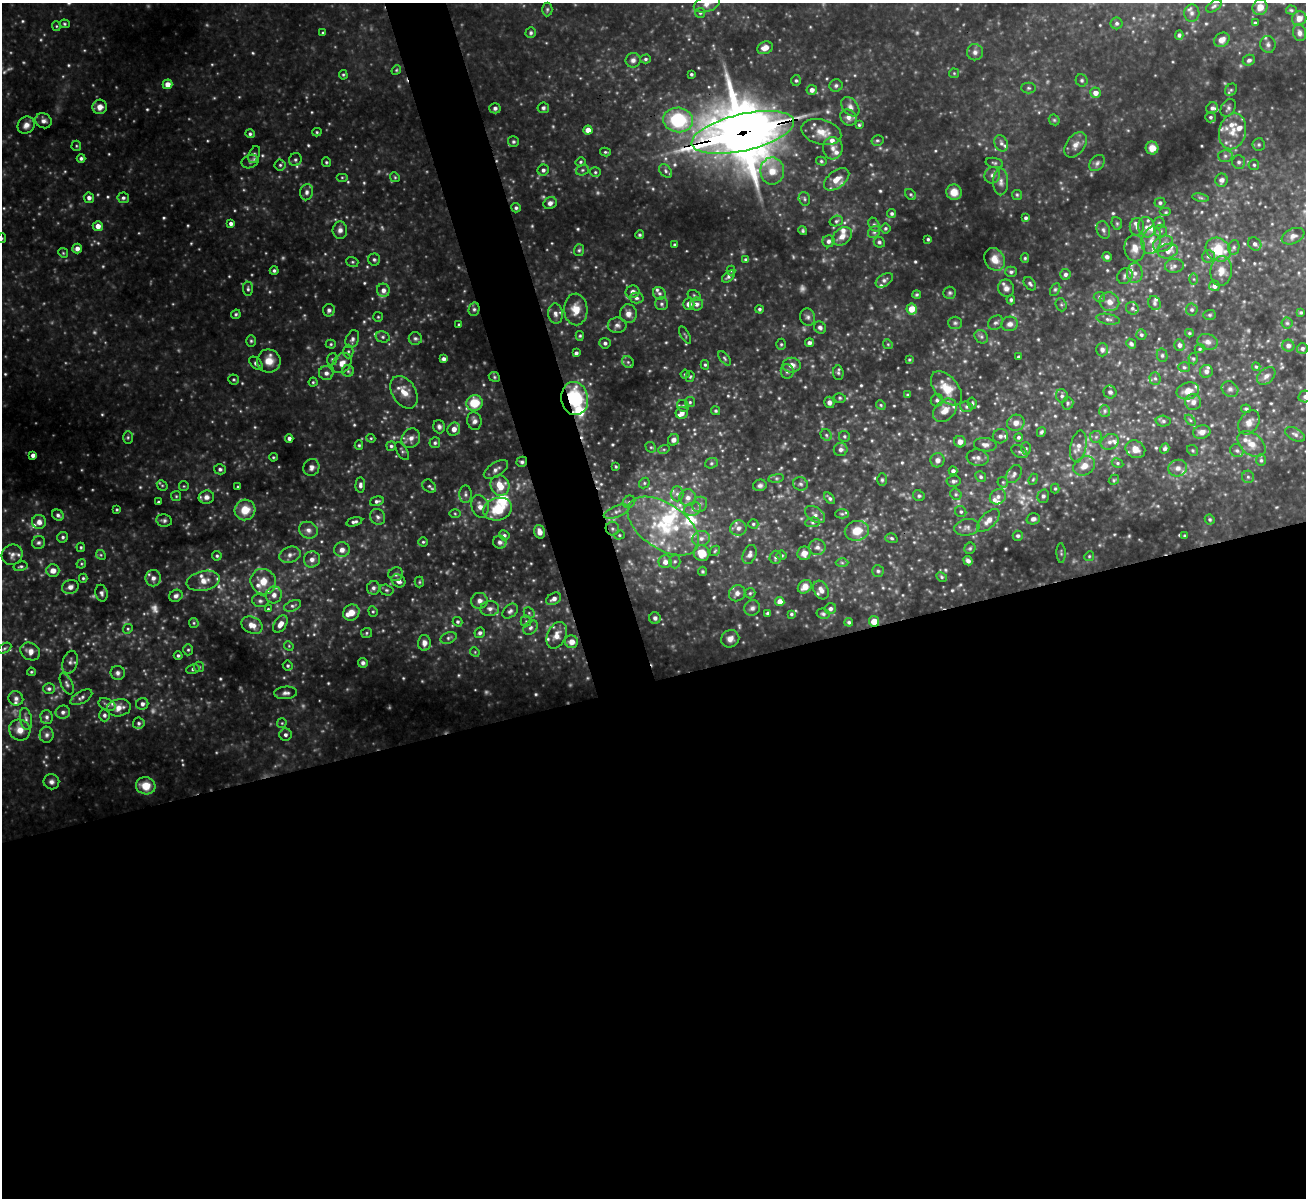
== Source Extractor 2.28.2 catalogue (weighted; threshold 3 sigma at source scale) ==
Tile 15 of 4 x 4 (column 3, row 4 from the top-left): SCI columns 2608-3911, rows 146-1341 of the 5214 x 5200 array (HDU 1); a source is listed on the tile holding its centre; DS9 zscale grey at full resolution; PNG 1308 x 1200 px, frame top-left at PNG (2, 3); each listed source drawn as its Kron ellipse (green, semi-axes under 4 px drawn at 4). Shown black and unused: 46% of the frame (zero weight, under 3 of 4 exposures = <1% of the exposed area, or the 3 px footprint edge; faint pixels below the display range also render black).
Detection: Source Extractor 2.28.2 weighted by HDU 2 'WHT'; one run over the whole footprint, this tile lists its part. Background 0.403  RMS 0.04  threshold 0.18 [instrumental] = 3 sigma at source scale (4.5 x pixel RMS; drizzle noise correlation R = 1.50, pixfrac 1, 0.05/0.05 arcsec/px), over >= 5 px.
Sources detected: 758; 72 too faint to see at this stretch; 2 cosmic-ray / hot-pixel residue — neither listed nor drawn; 54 inside a brighter listed object's ellipse — not listed separately; of the other 630, all 500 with FLUX_AUTO >= 4.92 (the completeness limit of this list) listed and drawn (130 fainter detections not listed), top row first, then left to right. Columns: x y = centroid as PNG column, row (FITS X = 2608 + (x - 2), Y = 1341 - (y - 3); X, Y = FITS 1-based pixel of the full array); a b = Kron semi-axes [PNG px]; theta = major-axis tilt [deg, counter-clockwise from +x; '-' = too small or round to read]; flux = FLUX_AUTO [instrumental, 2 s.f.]
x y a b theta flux
707 4 13 8 19 35
1214 6 9 5 35 9
1260 7 8 7 - 35
547 9 7 5 88 7.6
1291 10 5 4 - 5.4
700 13 5 5 - 6.4
1192 13 9 7 -88 15
1299 18 7 7 - 31
1117 23 6 6 - 10
1255 23 3 3 - 8
64 24 5 4 - 6.1
56 26 5 4 - 5
323 33 3 3 - 6.5
531 33 5 5 - 8.1
1300 33 8 6 -76 17
1179 35 5 4 - 8.1
1222 40 8 6 36 28
1268 44 8 7 - 15
765 48 8 6 24 32
975 52 8 8 - 18
645 59 5 4 - 8.3
633 60 7 7 - 16
1249 60 6 5 - 12
396 70 5 4 - 5
954 73 5 5 - 5.2
691 74 3 3 - 7.1
343 75 5 4 - 5.4
1082 80 6 6 - 9.3
796 81 5 4 - 6.6
167 84 5 4 - 40
836 85 6 6 - 11
1028 88 7 5 -1 8
812 90 5 5 - 20
1231 90 7 5 45 8
1095 93 5 5 - 31
100 107 7 7 - 31
850 107 11 7 -51 20
495 108 5 5 - 12
543 108 6 5 - 9.4
1212 108 6 5 - 11
1228 108 9 6 57 15
848 117 9 7 -44 22
1210 117 5 5 - 8
678 120 15 12 -7 330
1054 120 6 5 - 6.5
44 121 8 7 - 19
26 125 9 8 - 27
859 125 4 4 - 5.8
588 130 4 4 - 46
1233 131 18 13 77 70
317 132 4 4 - 5.3
743 132 52 18 13 34000
821 132 20 12 -15 64
250 134 5 4 - 8.9
877 140 6 5 - 6.8
513 142 5 5 - 8.1
1001 143 8 6 -63 13
1075 145 14 9 54 31
1259 145 6 6 - 8.6
76 146 5 5 - 5.7
833 148 11 9 -88 28
1152 148 6 6 - 34
605 152 5 4 - 6.7
254 154 9 5 69 11
1225 156 7 6 - 12
81 158 4 4 - 10
295 160 6 6 - 9.1
821 161 5 4 - 6.2
250 162 9 6 22 12
326 162 5 4 - 5.5
580 162 5 4 - 6
1239 162 7 6 - 13
994 163 9 5 -12 8.1
1097 163 9 6 47 14
280 165 5 5 - 8
1254 165 5 5 - 7.6
543 170 6 5 - 12
582 170 6 5 - 7.6
666 171 7 5 -45 10
772 171 13 12 - 67
595 172 5 5 - 6.7
992 175 8 7 - 17
342 177 6 4 0 5.3
395 177 5 4 - 6
837 179 15 8 39 54
1221 180 6 6 - 17
1001 182 13 7 90 23
307 192 8 6 78 15
954 192 8 7 - 42
911 194 6 4 -46 6.6
1017 195 5 5 - 6.1
89 198 5 5 - 17
123 198 6 5 - 11
1200 198 8 4 -9 7.2
804 199 7 5 -73 7.9
550 203 7 5 29 17
1160 203 5 5 - 10
516 208 5 4 - 8.3
1166 212 6 4 0 6
892 213 5 4 - 8.8
1026 218 3 3 - 8.9
836 221 7 5 17 8.8
1117 223 6 5 - 6.9
1159 223 5 5 - 7.5
231 224 4 4 - 15
874 224 7 5 -62 8.4
98 226 5 5 - 30
1137 227 8 7 - 17
1147 227 10 8 -73 26
885 228 5 5 - 7.3
340 230 8 7 - 21
1103 230 9 6 -70 13
803 231 5 4 - 6.5
1161 231 6 6 - 10
874 232 6 5 - 11
640 235 4 4 - 6.3
842 236 11 8 37 32
1293 236 12 7 24 21
2 238 5 4 - 5.1
928 239 3 3 - 6.4
1151 240 14 9 75 41
828 241 6 6 - 14
879 242 6 5 - 8.5
1163 244 10 7 22 24
1255 244 7 6 - 14
675 245 3 3 - 8.3
1234 247 7 5 77 8.9
77 248 5 5 - 22
1135 248 13 10 -83 40
579 250 6 5 - 7.5
1218 250 13 11 -37 130
1168 251 10 7 14 30
63 253 5 4 - 5
1208 256 6 6 - 11
1107 257 5 4 - 12
1025 258 5 4 - 5.7
374 259 6 6 - 8.9
745 259 4 4 - 6.7
995 259 12 9 -59 48
352 262 6 5 - 6.7
1174 266 9 7 7 15
731 270 5 4 - 5.3
274 271 4 4 - 7.7
1221 271 15 10 84 42
1011 272 6 5 - 10
1135 273 10 7 87 21
1065 274 5 5 - 13
1125 276 8 7 - 12
728 277 7 4 42 10
1194 279 6 4 -89 6.2
884 280 9 6 34 13
1030 284 7 5 -49 9.7
1214 286 5 5 - 20
1006 288 9 8 - 20
248 289 7 5 -85 9.2
1055 289 7 4 63 7.3
383 290 7 6 - 20
633 292 7 6 - 18
659 293 7 6 - 10
950 293 6 6 - 8.1
694 295 7 4 -30 6.6
917 295 4 4 - 5.9
1099 297 6 5 - 8
636 298 7 5 1 11
1011 300 4 4 - 9.1
1109 302 10 9 - 30
1154 303 7 6 - 9.8
661 304 6 6 - 11
689 304 6 5 - 25
697 304 6 6 - 18
1061 305 7 5 -69 7.1
1132 308 6 6 - 9.8
474 309 7 5 76 9
576 309 16 11 -87 62
759 309 4 4 - 7.3
912 309 5 5 - 63
329 310 6 6 - 11
1192 310 6 6 - 9.4
1301 312 4 4 - 5.8
236 314 5 4 - 6.8
555 314 10 7 -83 22
628 314 9 8 - 27
1210 315 6 5 - 6.6
378 317 5 5 - 5.5
808 317 9 7 -74 14
1108 319 12 5 -9 13
955 323 7 6 - 9.9
995 323 8 6 39 12
1287 323 5 5 - 7.2
1010 324 8 7 - 21
459 325 3 3 - 6
617 325 9 7 -1 16
820 328 6 5 - 12
1189 333 4 3 - 5.9
685 335 9 3 -60 5.4
1141 335 5 5 - 8.2
580 336 5 4 - 6
383 337 7 5 -14 10
981 337 7 6 - 11
415 338 6 6 - 10
352 339 9 6 67 15
251 341 6 5 - 7.1
1207 342 10 7 -15 21
605 343 5 5 - 11
809 343 4 3 - 14
331 344 5 4 - 5.9
781 344 5 4 - 6
888 344 5 4 - 5.3
1131 344 5 4 - 9.4
1179 345 5 5 - 14
1288 346 6 6 - 15
1302 348 5 5 - 12
1200 349 5 4 - 6.2
1102 350 7 6 - 13
348 351 7 5 -90 8.5
576 353 4 3 - 11
1162 355 7 5 -77 8.3
1018 357 3 3 - 5.8
725 358 8 4 -50 7.9
332 359 6 5 - 7.5
444 359 4 4 - 15
909 359 4 3 - 5
1193 359 6 4 -86 6.7
269 361 12 11 - 51
628 362 6 5 - 8.3
256 363 8 5 -43 13
342 363 11 8 50 35
705 365 5 4 - 6.4
792 365 9 7 1 28
1184 367 6 5 - 7.8
1256 367 4 4 - 5.4
348 371 6 6 - 7.4
787 371 7 6 - 12
1206 371 6 6 - 20
326 373 7 7 - 18
838 373 7 5 -85 9.1
685 374 4 4 - 5.1
1266 376 10 7 40 20
494 377 6 4 -24 5.9
690 377 5 4 - 5.2
1155 378 6 5 - 9.1
234 379 5 5 - 5.9
313 382 4 4 - 5.6
947 388 20 11 -50 81
1230 389 9 7 -34 15
1188 391 11 8 15 43
404 392 18 12 -59 59
1110 392 6 6 - 12
908 395 4 3 - 5.3
1062 396 6 6 - 11
1305 396 7 6 - 13
575 398 17 13 -78 290
840 398 6 5 - 6.7
937 400 6 6 - 11
690 402 5 5 - 6.7
829 402 6 5 - 17
1193 402 8 8 - 20
474 403 8 8 - 110
972 403 6 4 -80 6.7
1068 403 6 5 - 7.6
881 405 5 4 - 5.9
683 406 6 5 - 8.3
966 407 6 5 - 8
1246 409 5 3 - 7.8
945 410 13 9 46 42
716 411 5 4 - 6.8
1105 411 6 5 - 9.3
682 413 6 6 - 22
1190 420 6 4 -45 5.9
474 421 9 7 -78 18
1163 421 8 5 -2 10
1249 422 13 9 56 32
1016 423 9 8 - 28
439 427 7 5 -72 13
454 429 7 6 - 29
1041 432 5 4 - 7.8
1202 432 9 6 13 26
1295 434 11 6 -30 14
826 435 6 5 - 8.8
844 436 5 5 - 7.9
1000 436 7 7 - 17
128 437 6 5 - 6.4
1018 437 4 4 - 7.7
1096 437 6 6 - 9.3
289 438 4 4 - 14
371 438 4 4 - 5
411 438 10 8 52 25
673 440 6 5 - 19
960 442 6 5 - 28
1110 442 9 7 27 19
435 443 5 5 - 8.6
1251 444 16 10 -40 46
359 445 5 4 - 5.9
985 445 11 6 -8 18
391 446 5 5 - 8.7
1078 446 16 8 80 30
651 447 5 5 - 6.3
1026 448 6 5 - 7.9
1165 448 5 4 - 10
664 449 6 4 18 5.7
841 449 7 6 - 16
1135 449 10 8 -29 41
1193 450 6 5 - 6.1
402 451 10 5 -59 8.7
1237 451 7 6 - 9.5
1019 452 9 5 -30 10
33 455 4 4 - 19
273 457 4 3 - 4.9
978 458 11 8 -7 21
937 460 7 7 - 21
1261 460 6 5 - 7.6
522 462 5 5 - 9.7
711 463 6 5 - 8
1118 463 6 4 -27 7
1084 466 11 9 29 38
311 467 8 7 - 17
616 467 3 3 - 5.6
1178 468 9 8 - 22
220 469 6 5 - 9.5
496 469 14 7 33 22
953 471 4 4 - 14
1014 474 10 6 58 15
981 477 6 5 - 9.2
1248 477 6 6 - 9.5
776 478 8 4 8 7.9
1033 479 6 4 67 5.4
882 480 6 5 - 6.9
1114 480 5 4 - 5.6
953 481 7 5 5 11
1003 482 6 5 - 6.1
644 483 6 5 - 6.9
800 484 7 6 - 11
162 485 6 4 -49 5.7
360 485 7 5 88 14
760 485 7 5 16 12
184 486 5 5 - 5.1
429 486 7 5 -43 10
500 486 10 9 - 86
238 487 3 3 - 5.1
1055 489 5 4 - 5.4
465 494 8 6 -90 13
677 494 7 6 - 15
956 494 6 5 - 8.1
176 496 5 5 - 5.9
919 496 6 5 - 9.1
1043 496 7 6 - 9.9
206 497 8 6 10 19
998 497 8 7 - 19
688 498 8 8 - 28
829 498 7 4 -49 10
377 501 7 4 14 11
159 502 3 3 - 7
629 502 7 5 43 10
700 504 8 7 - 16
480 506 11 8 -75 29
117 509 3 3 - 5.2
498 509 14 11 17 120
693 509 9 6 18 20
245 510 10 10 - 76
617 512 14 5 21 22
961 512 6 5 - 8.7
455 514 6 4 -2 5.2
815 514 11 7 -35 19
842 514 7 4 0 7.1
58 515 6 5 - 11
378 517 8 7 - 14
1033 519 7 5 16 14
164 520 8 6 -10 11
988 520 14 7 46 33
1210 520 5 4 - 7.3
39 522 7 7 - 24
354 522 8 4 15 12
813 522 7 5 5 9.2
753 524 5 4 - 6.9
663 526 40 22 -34 320
967 527 13 8 8 22
738 528 8 7 - 23
612 529 7 7 - 12
308 530 9 8 - 23
857 531 12 10 12 73
539 532 7 5 -75 29
504 535 5 5 - 9.6
619 535 5 4 - 6.1
1018 536 5 5 - 8.3
1185 536 3 3 - 5.9
63 537 5 5 - 8.7
701 538 9 7 14 25
891 538 6 4 -18 7.4
423 542 4 4 - 5.9
500 542 6 6 - 14
39 543 7 6 - 11
81 547 4 3 - 5.8
817 547 8 8 - 18
970 548 6 5 - 6.9
342 550 8 7 - 24
715 551 6 4 46 6.3
702 553 8 7 - 78
804 553 7 6 - 29
1061 553 10 4 -90 7.8
749 554 10 6 68 18
12 555 11 10 - 22
101 555 5 4 - 5.7
290 555 11 8 19 21
782 555 5 5 - 7
217 556 5 4 - 7.2
1089 556 5 4 - 5.4
776 557 7 6 - 10
312 559 8 8 - 22
675 561 7 5 -89 10
968 561 5 4 - 13
665 562 6 6 - 29
842 563 6 4 -2 6.7
81 564 5 4 - 5
21 566 7 4 12 7.7
53 570 6 6 - 31
702 571 4 4 - 6.1
878 571 6 5 - 9.1
396 574 7 7 - 12
942 577 6 4 -28 6
83 578 4 4 - 5.8
153 578 8 7 - 22
203 581 17 9 12 43
398 581 7 6 - 23
263 582 13 12 - 73
419 582 5 4 - 5.6
70 587 8 7 - 23
805 587 7 6 - 30
373 588 7 6 - 13
386 590 7 5 -16 8.1
821 590 10 7 -62 25
101 593 8 6 -77 13
737 593 8 8 - 23
750 593 5 5 - 6.7
274 595 8 8 - 25
176 596 7 6 - 15
554 599 8 5 31 19
260 601 8 6 -17 12
479 601 8 8 - 20
780 601 4 4 - 35
293 606 9 5 22 12
752 608 8 7 - 15
268 609 4 4 - 5
490 609 9 7 5 19
830 609 5 5 - 12
373 611 5 4 - 5.8
510 611 9 6 44 13
351 613 9 7 39 45
529 613 6 5 - 6.8
768 613 4 4 - 11
791 614 4 3 - 6.4
823 614 6 5 - 8.2
655 618 5 5 - 13
526 621 5 5 - 7.8
874 621 5 5 - 63
458 622 5 4 - 7.4
849 622 4 4 - 8.6
194 623 5 4 - 6
280 624 9 6 55 36
252 625 11 8 -24 40
531 628 8 6 44 14
128 629 5 4 - 5.8
366 633 5 5 - 6.4
480 633 5 5 - 12
557 635 14 9 65 39
448 638 8 5 21 10
730 639 9 8 - 28
571 642 6 6 - 37
424 643 8 6 88 24
289 646 5 4 - 5.3
4 648 7 4 27 8.2
188 650 5 5 - 7.2
30 651 10 8 -31 29
475 652 5 4 - 4.9
178 655 4 4 - 7.7
70 662 11 7 74 16
363 663 5 5 - 11
288 666 5 4 - 7.7
199 667 5 5 - 6.8
193 669 7 4 10 8.6
31 672 4 3 - 5.3
118 673 7 7 - 15
67 684 11 5 -64 12
49 689 6 5 - 11
286 693 11 6 3 17
81 697 12 6 29 14
16 698 7 7 - 14
142 704 6 6 - 16
107 705 9 5 -26 13
119 708 12 8 10 38
63 712 7 6 - 14
104 715 6 5 - 9.8
47 717 7 6 - 13
26 719 11 6 -79 17
139 723 6 5 - 10
282 723 5 4 - 5
20 730 11 10 - 41
47 735 8 7 - 14
285 735 6 6 - 13
51 782 8 7 - 17
146 786 10 8 -10 75
Overlapping masked pixels (flux is a lower limit): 4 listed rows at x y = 743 132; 575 398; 522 462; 874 621
Isophote crosses this tile's border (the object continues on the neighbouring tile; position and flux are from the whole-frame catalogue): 3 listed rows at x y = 707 4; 2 238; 1305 396